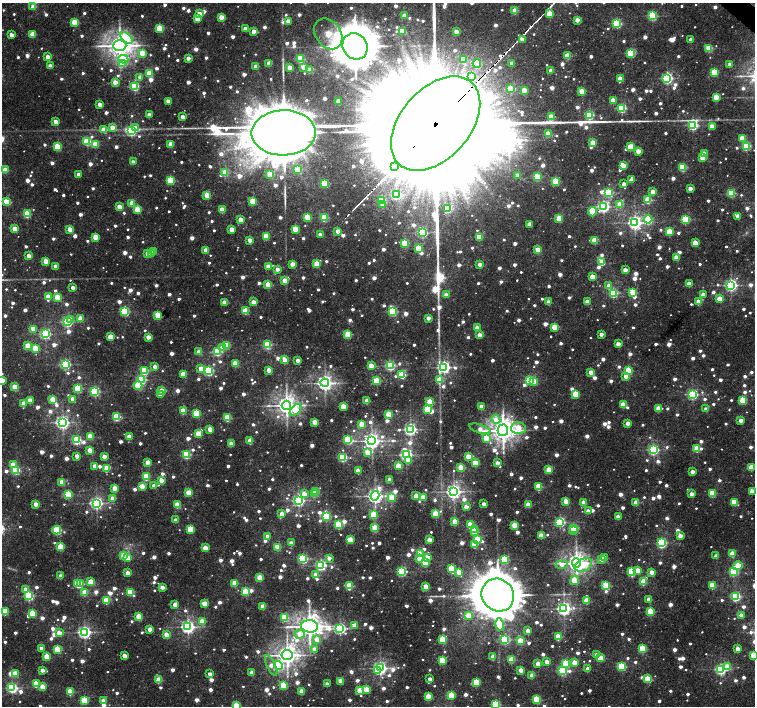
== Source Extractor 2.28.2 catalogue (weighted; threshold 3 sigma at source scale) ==
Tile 10 of 4 x 4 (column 2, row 3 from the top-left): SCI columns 1509-3013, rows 1639-3046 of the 6022 x 6028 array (HDU 1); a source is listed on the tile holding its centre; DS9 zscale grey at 2 x 2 block average (1 PNG px = mean of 2 x 2 image px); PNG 757 x 708 px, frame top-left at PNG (2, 3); each listed source drawn as its Kron ellipse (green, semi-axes under 4 px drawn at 4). Shown black and unused: <1% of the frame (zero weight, under 3 of 5 exposures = <1% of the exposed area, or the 3 px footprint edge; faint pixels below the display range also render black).
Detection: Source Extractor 2.28.2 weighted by HDU 2 'WHT'; one run over the whole footprint, this tile lists its part. Background 0.0162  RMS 0.0019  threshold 0.00867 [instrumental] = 3 sigma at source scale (4.5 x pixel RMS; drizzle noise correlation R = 1.50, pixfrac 1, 0.0396/0.0396 arcsec/px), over >= 5 px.
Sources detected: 1453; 17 too faint to see at this stretch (2 x 2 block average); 6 inside a brighter object's white glare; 2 cosmic-ray / hot-pixel residue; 3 long thin detections or spike segments (spike, bleed or trail) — neither listed nor drawn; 2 coinciding with a brighter row at this scale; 9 inside a brighter listed object's ellipse — not listed separately; of the other 1414, all 500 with FLUX_AUTO >= 5.22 (the completeness limit of this list) listed and drawn (914 fainter detections not listed), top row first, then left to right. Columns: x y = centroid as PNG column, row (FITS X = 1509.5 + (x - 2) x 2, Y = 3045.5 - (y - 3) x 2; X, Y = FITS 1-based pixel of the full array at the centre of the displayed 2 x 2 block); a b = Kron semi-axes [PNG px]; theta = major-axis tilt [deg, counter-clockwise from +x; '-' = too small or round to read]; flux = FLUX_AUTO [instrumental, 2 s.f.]
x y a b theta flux
33 6 3 2 - 6.2
515 11 3 3 - 17
199 14 3 2 - 8.1
549 14 3 3 - 16
404 16 2 2 - 8.6
652 16 3 3 - 54
221 17 3 2 - 10
197 19 3 3 - 9.6
577 20 3 2 - 6.7
288 21 3 2 - 7.8
74 22 3 3 - 17
617 23 3 3 - 48
159 28 3 3 - 25
245 29 2 2 - 5.8
254 31 3 2 - 6.2
402 31 4 2 - 12
456 32 2 2 - 5.7
33 34 3 3 - 16
328 34 17 12 -55 30
11 35 3 2 - 5.3
127 38 7 4 -40 21
522 39 3 3 - 5.7
691 39 2 2 - 5.3
120 46 6 5 - 550
355 46 13 12 - 1600
709 48 3 3 - 24
142 53 3 3 - 16
631 53 3 3 - 41
568 56 3 3 - 14
48 57 3 2 - 7.3
188 58 2 2 - 5.5
300 58 3 3 - 27
123 59 5 4 - 18
464 60 3 3 - 18
122 63 4 3 - 20
269 63 3 2 - 7.3
477 63 4 3 - 31
512 63 2 2 - 7
729 65 2 2 - 6.3
50 66 2 2 - 6.3
256 66 2 2 - 5.9
304 67 3 2 - 7.2
290 68 3 2 - 8.5
310 70 3 3 - 12
551 71 2 2 - 7.2
714 72 3 3 - 25
149 73 3 3 - 18
472 76 3 3 - 18
140 77 2 2 - 5.5
667 78 3 3 - 100
620 79 3 3 - 13
115 82 3 2 - 8.5
134 86 3 3 - 49
511 89 4 3 - 22
524 90 3 2 - 12
582 91 3 3 - 17
716 97 3 3 - 16
613 100 3 2 - 9.3
168 101 2 2 - 7.8
338 101 2 2 - 8.3
100 105 2 2 - 7.4
622 108 3 3 - 45
149 115 2 2 - 8
589 115 3 3 - 49
551 116 3 3 - 13
183 117 3 2 - 7
56 122 3 2 - 6.8
436 124 55 35 49 54000
693 125 4 4 - 75
712 126 3 2 - 9.6
112 127 3 3 - 7.5
136 128 4 3 - 7.7
104 130 3 3 - 12
131 130 4 3 - 72
284 133 32 22 1 5900
548 134 3 3 - 13
742 138 3 3 - 14
87 141 3 3 - 36
593 143 3 2 - 11
96 144 3 3 - 14
171 144 3 3 - 15
746 146 3 3 - 41
57 147 3 3 - 26
631 147 4 3 - 23
638 151 3 2 - 8
704 154 3 3 - 16
702 158 3 3 - 11
133 162 2 2 - 6.1
395 166 4 2 - 850
623 166 3 2 - 7.3
683 167 3 3 - 31
5 170 3 3 - 13
297 170 3 3 - 18
225 172 3 3 - 16
79 174 2 2 - 6
270 174 3 3 - 17
518 175 2 2 - 5.8
537 177 3 3 - 26
170 180 3 3 - 32
631 180 3 2 - 5.5
555 181 3 3 - 25
324 183 3 3 - 30
624 184 2 2 - 6.3
690 189 2 2 - 6.8
609 192 3 3 - 40
653 192 3 3 - 11
732 193 3 3 - 31
207 195 3 3 - 15
396 195 3 3 - 55
381 200 3 3 - 22
648 200 3 3 - 26
6 201 3 2 - 8.7
253 201 3 3 - 20
132 203 3 3 - 13
620 204 3 3 - 13
383 205 3 3 - 6.5
603 206 4 3 - 110
119 207 3 2 - 9.4
448 209 3 3 - 24
138 210 3 3 - 20
222 210 3 3 - 15
592 212 4 3 - 16
27 214 3 3 - 31
738 216 3 2 - 9.7
307 217 3 3 - 19
324 218 3 3 - 30
559 218 3 3 - 19
648 219 4 4 - 31
240 220 3 2 - 8.8
685 220 3 3 - 45
635 222 4 4 - 170
529 224 2 2 - 5.3
15 229 3 3 - 10
70 229 3 3 - 12
295 229 3 3 - 17
232 230 3 2 - 11
338 231 2 2 - 7.2
422 232 3 3 - 64
669 232 3 3 - 20
320 235 2 2 - 5.4
266 236 3 3 - 22
95 237 3 3 - 13
479 237 3 3 - 16
250 240 2 2 - 7.1
595 241 3 3 - 16
405 243 3 3 - 21
695 243 3 3 - 15
418 248 3 3 - 15
206 250 3 2 - 11
538 250 3 3 - 14
153 251 3 2 - 7
151 253 3 2 - 6.9
148 254 3 3 - 13
29 256 3 2 - 7.6
676 257 3 3 - 12
46 261 3 3 - 12
601 261 3 2 - 5.6
292 264 3 2 - 8.2
317 264 3 3 - 19
480 264 2 2 - 5.8
268 266 2 2 - 7.5
56 267 3 2 - 8.5
277 269 2 2 - 6
625 270 2 2 - 8
592 277 3 3 - 10
285 280 3 2 - 9.8
268 284 3 3 - 15
689 284 3 2 - 11
731 285 3 3 - 120
609 286 3 2 - 7.9
73 287 2 2 - 5.6
633 292 3 3 - 24
613 293 3 3 - 46
703 294 3 2 - 7
446 295 2 2 - 5.6
48 297 3 3 - 10
58 297 3 3 - 21
720 299 3 3 - 13
224 302 3 2 - 7.1
253 302 3 2 - 7.5
548 302 3 2 - 6.9
587 302 2 2 - 8.1
698 302 3 2 - 11
125 311 3 3 - 54
246 311 3 3 - 21
393 312 3 3 - 44
158 315 3 3 - 26
80 318 3 3 - 11
428 318 2 2 - 5.2
71 320 3 3 - 8.1
67 322 3 3 - 76
555 327 3 3 - 15
477 328 3 2 - 7.3
33 329 3 3 - 12
45 334 3 3 - 76
348 334 3 3 - 22
601 334 2 2 - 5.6
479 335 3 2 - 7.1
110 337 3 3 - 15
148 337 2 2 - 8.1
618 344 2 2 - 7
226 345 3 3 - 21
267 345 3 3 - 33
28 346 3 3 - 14
35 348 3 3 - 19
222 348 3 3 - 9.9
199 352 3 2 - 8.7
217 352 3 3 - 33
285 360 3 3 - 11
298 361 2 2 - 5.7
65 364 3 3 - 69
235 364 3 3 - 16
390 365 3 3 - 60
371 366 3 3 - 11
155 367 2 2 - 6
444 367 4 4 - 120
201 369 3 3 - 10
269 370 3 2 - 9.5
144 371 4 3 - 29
209 371 3 3 - 53
628 371 3 3 - 28
591 372 3 2 - 8.1
183 374 3 3 - 13
402 375 3 3 - 29
626 376 3 3 - 9.5
2 380 3 3 - 12
141 380 3 3 - 46
439 380 3 3 - 12
529 380 3 3 - 46
377 381 3 3 - 26
534 381 3 3 - 11
325 383 4 4 - 240
138 386 4 3 - 27
15 387 3 3 - 16
78 389 3 3 - 30
95 391 3 3 - 58
162 391 3 3 - 9.8
575 394 3 3 - 21
692 394 3 3 - 79
160 395 3 3 - 6.6
53 399 3 3 - 15
73 399 3 2 - 8.1
30 400 3 2 - 8.2
743 400 3 3 - 22
367 401 3 2 - 12
430 402 3 3 - 21
24 403 3 2 - 9.6
623 404 3 2 - 11
286 405 5 4 - 350
343 406 3 3 - 17
482 407 3 2 - 8.9
658 408 3 2 - 11
427 409 3 3 - 26
706 409 2 2 - 6.9
295 410 7 4 46 14
183 411 3 3 - 15
196 413 3 3 - 28
389 414 3 3 - 20
117 417 3 3 - 35
227 418 3 3 - 28
496 419 5 4 - 6.3
741 420 2 2 - 5.7
62 422 4 4 - 150
314 422 3 2 - 10
628 423 2 2 - 6.9
362 424 3 3 - 12
518 428 7 6 - 11
210 429 3 2 - 8.6
410 429 3 3 - 120
480 429 11 4 -17 6.1
503 430 6 5 - 530
198 434 3 3 - 11
90 436 3 3 - 16
129 436 3 2 - 6.7
486 438 3 3 - 13
77 440 3 3 - 48
348 440 3 3 - 41
250 441 3 2 - 12
372 441 4 4 - 240
231 444 2 2 - 8.1
697 448 3 3 - 22
90 450 3 3 - 11
653 450 3 3 - 90
367 453 3 3 - 8.3
186 454 3 3 - 40
406 455 4 3 - 110
77 456 2 2 - 6
104 456 3 2 - 6.6
468 456 3 3 - 11
343 457 3 3 - 44
408 460 4 3 - 6.9
148 462 3 2 - 8.9
475 463 3 3 - 16
497 463 2 2 - 6.9
13 465 3 3 - 13
95 466 2 2 - 6.3
398 466 3 3 - 14
751 467 3 3 - 14
107 468 3 3 - 22
461 468 3 3 - 21
16 470 3 3 - 36
549 470 3 3 - 16
358 471 3 2 - 12
692 472 3 2 - 5.4
146 477 3 3 - 27
390 479 2 2 - 6.4
161 480 3 2 - 7.8
62 482 3 3 - 13
142 486 3 3 - 9.5
154 486 3 2 - 5.5
539 487 3 3 - 24
115 488 3 3 - 10
752 491 3 2 - 8.5
189 492 3 3 - 13
316 492 3 3 - 18
454 492 4 4 - 200
712 493 3 3 - 25
68 494 3 3 - 20
304 494 3 3 - 7.8
314 494 3 2 - 7.2
692 494 2 2 - 7.1
375 496 5 4 - 210
416 496 3 3 - 12
423 497 3 3 - 11
113 498 3 2 - 6.1
392 498 3 3 - 19
299 500 3 3 - 110
566 501 3 3 - 11
734 502 3 3 - 21
96 503 4 3 - 140
584 503 3 2 - 8.6
636 503 3 2 - 12
36 504 2 2 - 8.3
484 504 3 2 - 6.3
177 505 3 3 - 13
528 505 3 2 - 10
466 507 2 2 - 7
588 511 2 2 - 6.7
282 514 3 2 - 7.7
436 514 3 3 - 22
374 515 3 3 - 24
326 516 3 3 - 46
618 517 2 2 - 7.2
176 520 2 2 - 6.3
455 522 3 3 - 16
560 522 3 3 - 64
339 525 3 3 - 33
470 525 3 3 - 17
514 525 3 2 - 13
375 528 3 3 - 25
574 528 3 3 - 30
190 529 3 3 - 21
474 529 3 2 - 19
57 530 4 3 - 39
574 531 3 2 - 7.6
474 532 3 2 - 13
541 535 3 2 - 9.7
267 536 2 2 - 6.1
680 536 3 2 - 6.2
477 539 3 3 - 12
351 540 3 2 - 11
429 540 3 2 - 8.6
291 543 2 2 - 5.8
662 543 4 3 - 66
475 544 3 3 - 18
61 547 3 3 - 23
278 547 3 3 - 18
205 548 3 2 - 10
420 554 3 3 - 10
732 554 3 3 - 13
124 556 3 3 - 24
716 556 2 2 - 5.6
427 557 3 3 - 5.8
127 558 3 3 - 7.6
329 558 2 2 - 5.5
604 558 3 3 - 10
303 559 3 3 - 49
420 559 3 3 - 15
504 559 3 3 - 40
601 559 2 2 - 5.2
425 563 4 3 - 18
576 563 4 4 - 370
321 565 3 3 - 78
562 565 6 4 7 5.8
583 565 9 6 25 12
738 566 5 3 - 19
451 568 3 3 - 22
638 570 3 3 - 12
402 571 3 3 - 57
459 572 3 3 - 11
631 572 3 3 - 27
652 572 3 2 - 8.6
733 572 3 3 - 39
128 573 3 2 - 7.8
316 575 3 2 - 10
61 576 2 2 - 6.3
260 578 3 3 - 17
574 580 5 3 - 18
91 582 3 3 - 14
643 582 3 3 - 16
77 583 4 3 - 25
235 583 3 3 - 17
80 584 3 3 - 16
712 585 3 3 - 21
349 586 3 3 - 29
606 586 3 3 - 33
162 587 3 2 - 5.4
426 587 3 3 - 14
26 589 3 3 - 6.8
85 592 3 3 - 17
130 592 3 3 - 25
246 592 3 3 - 27
498 595 17 15 -47 2500
29 596 3 3 - 56
736 596 3 3 - 64
649 599 3 3 - 9
106 600 3 3 - 22
587 601 3 3 - 14
205 603 4 2 - 11
175 605 3 2 - 8.8
263 606 3 2 - 14
564 608 4 4 - 170
5 611 3 3 - 23
650 612 3 3 - 28
32 614 3 3 - 20
469 615 3 3 - 10
741 615 3 2 - 7.1
139 617 3 3 - 18
284 617 3 3 - 25
202 621 3 3 - 11
500 624 6 3 -76 24
354 625 3 3 - 7.1
310 626 8 6 -4 530
188 627 4 4 - 150
340 628 4 3 - 95
150 629 3 2 - 6.8
528 631 3 2 - 9.2
84 632 4 3 - 140
59 633 3 2 - 7.9
300 634 5 4 - 7.3
166 635 3 2 - 8.8
558 637 3 3 - 21
443 639 3 3 - 24
505 639 3 3 - 52
317 640 4 3 - 6
520 641 3 3 - 19
41 648 3 2 - 5.5
57 649 3 3 - 24
314 649 3 2 - 7.6
642 649 3 3 - 28
738 649 3 2 - 8.5
596 654 3 2 - 5.4
287 655 5 5 - 380
124 656 3 2 - 9.1
753 656 3 3 - 20
47 657 3 3 - 16
493 657 3 2 - 9.5
601 658 3 3 - 7.2
512 659 3 3 - 19
442 661 3 3 - 19
547 662 3 2 - 6.8
574 662 3 2 - 9.8
566 663 3 3 - 27
538 664 3 2 - 9.1
271 665 11 4 -64 5.9
278 665 5 4 - 42
621 666 3 3 - 43
728 667 3 3 - 11
380 668 4 3 - 150
588 669 3 2 - 8
720 669 3 3 - 95
42 670 3 2 - 6
521 670 3 2 - 9.7
377 671 3 3 - 6.1
562 671 3 3 - 59
15 673 3 3 - 10
252 673 3 2 - 7.8
210 674 2 2 - 6
532 676 3 2 - 10
430 679 2 2 - 5.4
648 679 4 3 - 19
159 680 3 3 - 14
340 681 3 2 - 8.9
476 682 3 3 - 27
36 684 3 3 - 16
327 684 2 2 - 5.7
283 685 3 3 - 23
43 687 3 3 - 11
12 688 3 3 - 81
367 689 3 3 - 11
360 690 3 3 - 13
302 691 3 2 - 11
70 692 3 3 - 20
451 695 3 3 - 21
428 696 3 3 - 14
84 700 3 3 - 28
537 700 3 3 - 33
103 701 3 2 - 8.2
496 704 3 3 - 41
236 706 3 3 - 22
Overlapping masked pixels (flux is a lower limit): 2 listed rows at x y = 436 124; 395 166
Isophote crosses this tile's border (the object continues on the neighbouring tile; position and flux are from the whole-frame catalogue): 6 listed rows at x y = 436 124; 2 380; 752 491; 753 656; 496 704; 236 706